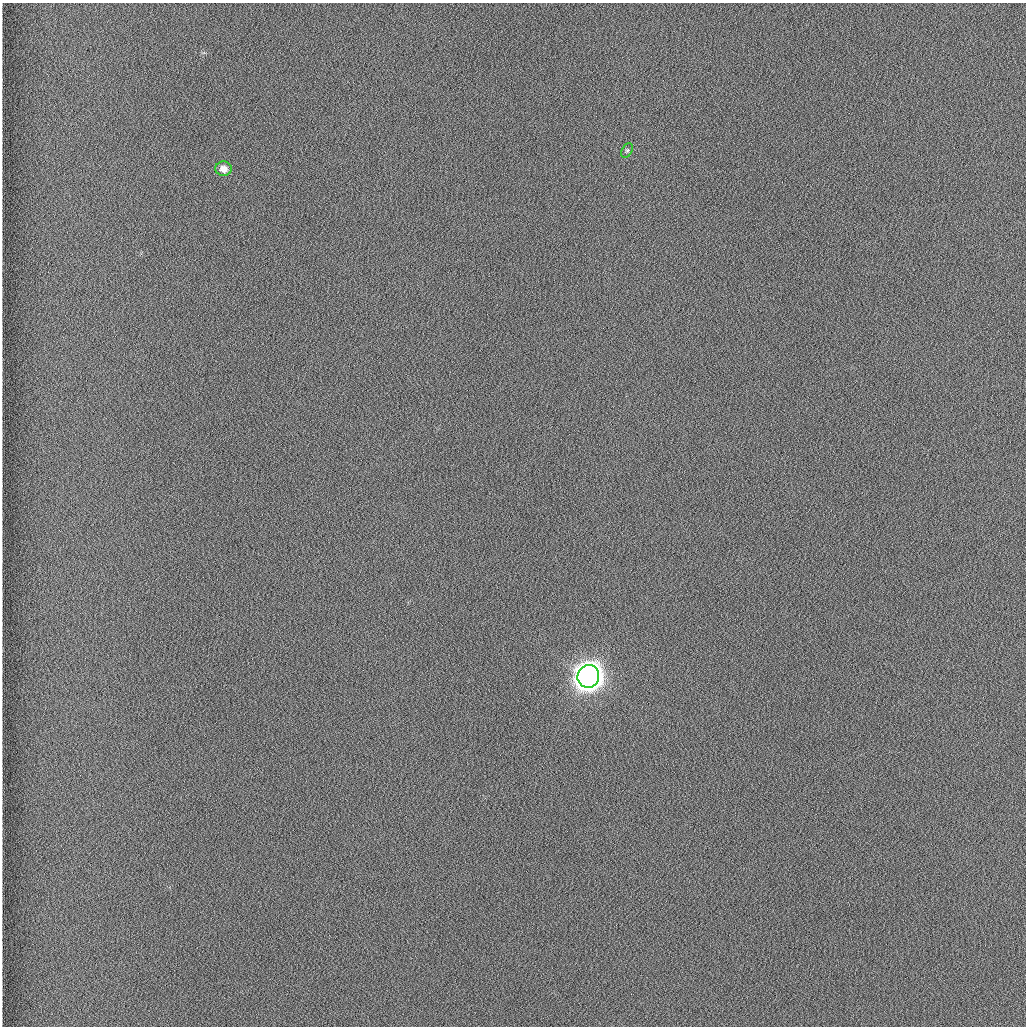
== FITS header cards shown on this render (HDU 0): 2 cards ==
NAXIS1  =                 1024 /fastest changing axis
NAXIS2  =                 1024 /next to fastest changing axis

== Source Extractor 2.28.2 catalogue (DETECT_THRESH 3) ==
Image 1024 x 1024 px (HDU 0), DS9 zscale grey, 1 PNG px = 1 image px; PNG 1028 x 1028 px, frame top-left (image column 1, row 1024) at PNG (2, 3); each listed source drawn as its Kron ellipse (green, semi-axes under 4 px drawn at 4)
Background 1260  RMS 5.9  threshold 17.7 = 3 sigma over >= 5 px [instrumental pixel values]
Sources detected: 3; all 3 listed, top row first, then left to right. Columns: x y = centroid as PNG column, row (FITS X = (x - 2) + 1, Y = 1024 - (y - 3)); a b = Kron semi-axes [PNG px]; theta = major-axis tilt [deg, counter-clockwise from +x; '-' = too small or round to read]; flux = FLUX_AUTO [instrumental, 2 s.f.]
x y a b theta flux
627 150 7 5 62 730
223 169 8 7 - 3000
588 676 11 10 - 850000